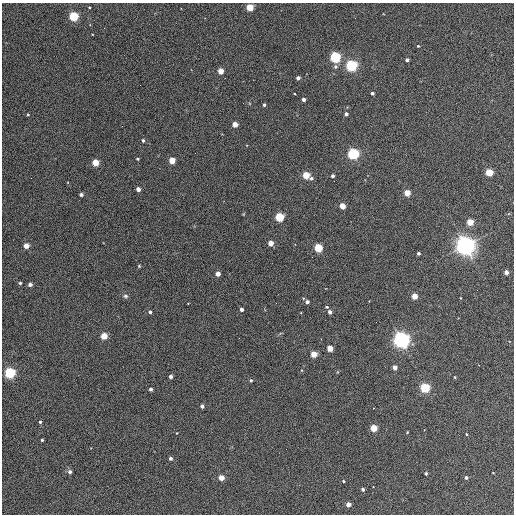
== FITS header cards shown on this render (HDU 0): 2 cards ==
NAXIS1  =                  512 / Axis length
NAXIS2  =                  512 / Axis length

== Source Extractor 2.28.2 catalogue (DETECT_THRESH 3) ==
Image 512 x 512 px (HDU 0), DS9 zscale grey, 1 PNG px = 1 image px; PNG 516 x 516 px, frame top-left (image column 1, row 512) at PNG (2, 3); no overlay
Background 356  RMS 20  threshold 61.5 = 3 sigma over >= 5 px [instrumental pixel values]
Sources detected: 79; all 79 listed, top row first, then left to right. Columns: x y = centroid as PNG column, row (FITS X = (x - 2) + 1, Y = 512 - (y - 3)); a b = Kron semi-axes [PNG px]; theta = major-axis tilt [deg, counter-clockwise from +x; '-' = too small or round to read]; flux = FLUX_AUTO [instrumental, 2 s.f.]
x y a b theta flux
89 7 3 2 - 1.2e+03
250 7 4 4 - 5.2e+04
73 16 4 4 - 1.4e+05
418 46 3 3 - 1.5e+03
335 57 5 4 - 2.5e+05
407 60 4 3 - 4.5e+03
351 66 5 5 - 3.2e+05
336 67 5 5 - 3.0e+03
221 71 4 4 - 2.7e+04
225 78 2 2 - 5.7e+02
298 78 4 3 - 6.7e+03
294 93 3 3 - 5.5e+03
372 93 3 3 - 3.5e+03
304 99 3 3 - 5.2e+03
264 105 3 3 - 2.5e+03
28 114 3 3 - 1.3e+03
346 114 4 3 - 4.5e+03
235 124 4 4 - 1.8e+04
143 140 4 3 - 2.6e+03
353 154 5 5 - 2.9e+05
137 159 3 3 - 1.7e+03
172 160 4 4 - 3.4e+04
95 163 4 4 - 4.0e+04
489 172 4 4 - 6.6e+04
306 175 4 4 - 5.5e+04
333 176 3 3 - 3.9e+03
311 178 5 4 - 3.3e+03
138 189 4 3 - 8.4e+03
407 193 4 4 - 3.3e+04
81 195 4 3 - 4.3e+03
342 206 4 4 - 2.4e+04
279 217 4 4 - 1.1e+05
470 222 4 4 - 4.2e+04
271 243 4 4 - 2.1e+04
26 246 4 4 - 1.9e+04
465 246 7 6 - 1.2e+06
318 248 4 4 - 9.8e+04
418 253 3 3 - 3.5e+03
312 257 2 2 - 7.0e+02
139 266 4 4 - 1.3e+03
506 272 4 4 - 8.5e+03
218 274 4 4 - 1.3e+04
20 283 3 3 - 1.9e+03
30 284 4 3 - 5.9e+03
125 296 6 5 - 2.8e+03
414 296 4 4 - 2.8e+04
460 298 3 2 - 9.2e+02
307 302 4 3 - 4.4e+03
276 303 2 2 - 7.7e+02
327 307 4 3 - 1.7e+03
242 309 3 3 - 5.5e+03
150 312 4 4 - 2.9e+03
330 312 4 4 - 5.8e+03
104 336 4 4 - 4.0e+04
401 340 6 6 - 8.1e+05
330 348 4 4 - 2.9e+04
314 354 4 4 - 3.7e+04
395 367 4 4 - 9.5e+03
10 373 5 4 - 2.4e+05
171 376 3 3 - 4.9e+03
455 377 4 3 - 1.1e+03
251 380 4 4 - 2.1e+03
425 388 5 4 - 1.7e+05
151 389 4 3 - 4.2e+03
202 406 4 3 - 5.1e+03
40 422 3 3 - 1.8e+03
374 428 4 4 - 4.4e+04
407 432 3 2 - 1.1e+03
466 434 3 3 - 1.2e+03
42 440 3 3 - 1.6e+03
170 458 3 3 - 3.8e+03
70 472 4 4 - 4.2e+03
426 473 3 3 - 2.4e+03
493 473 3 2 - 7.8e+02
221 478 4 4 - 2.5e+04
466 478 4 3 - 3.3e+03
343 481 3 3 - 1.4e+03
363 489 3 3 - 3.3e+03
348 504 4 4 - 1.3e+04